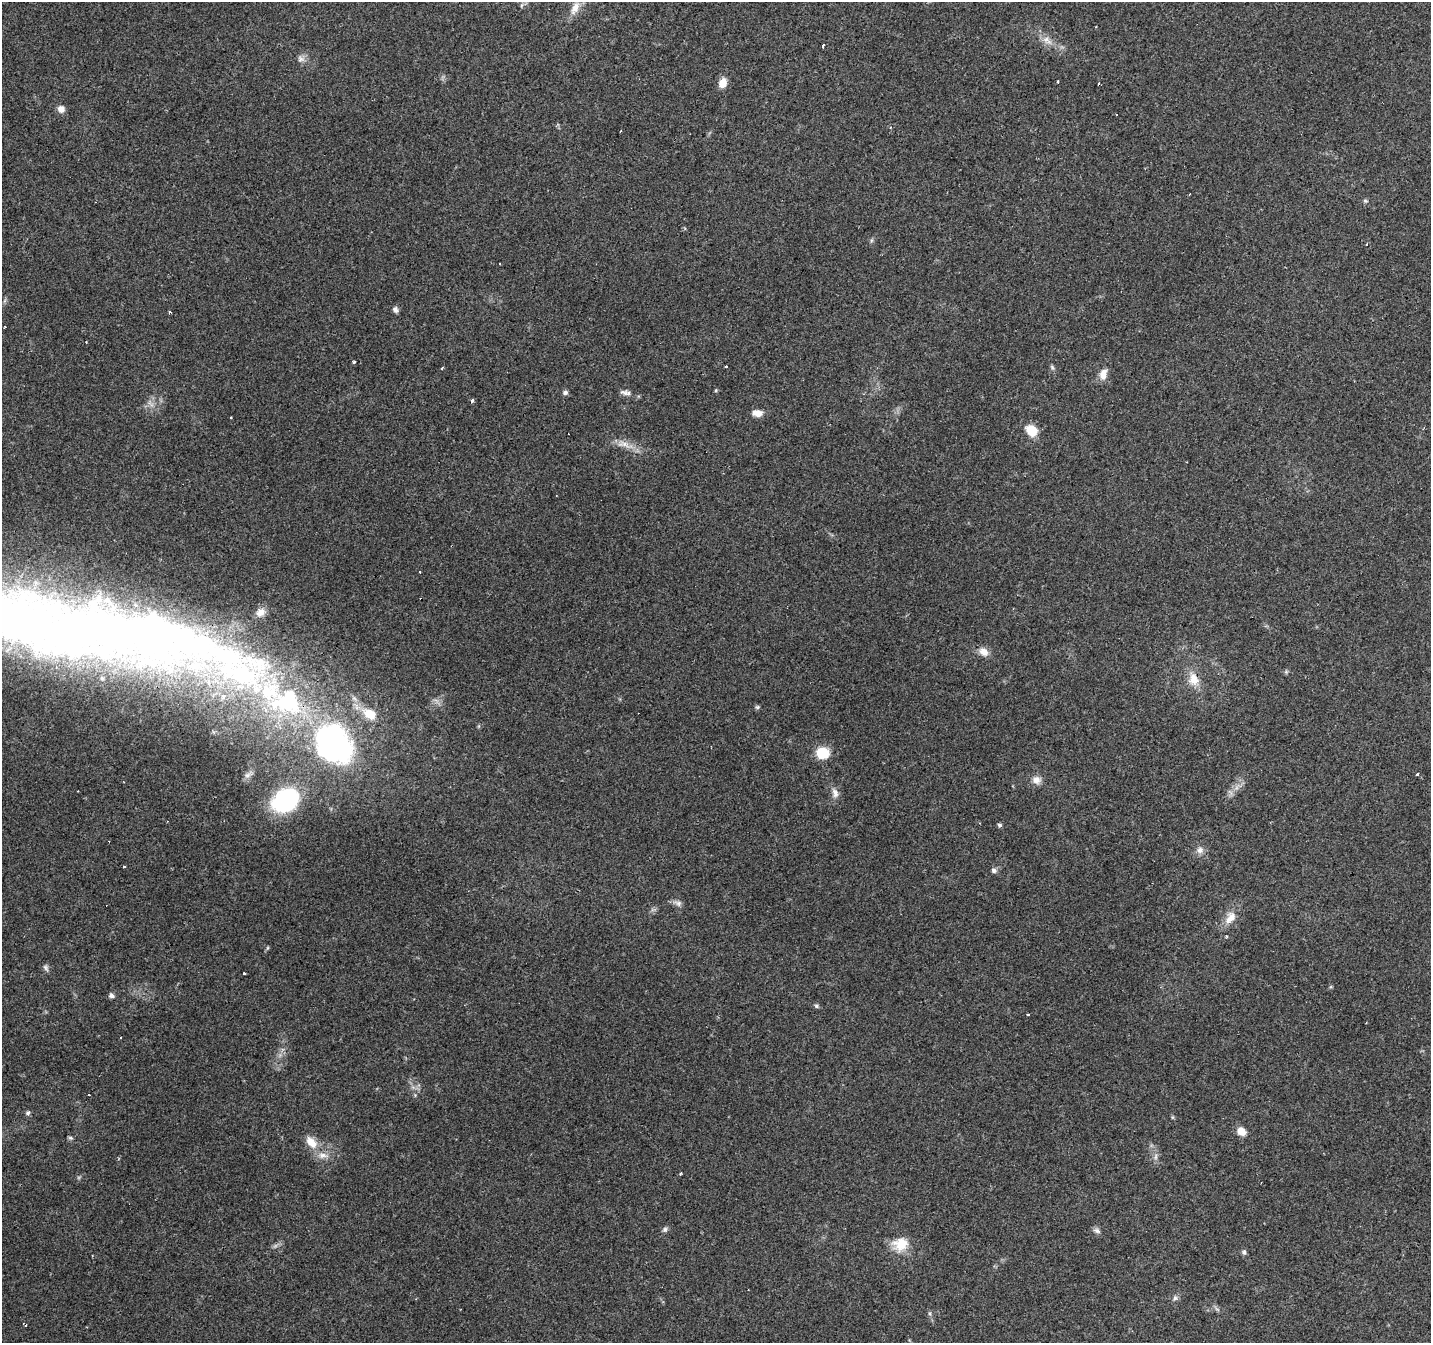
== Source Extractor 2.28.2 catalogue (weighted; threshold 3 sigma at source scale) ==
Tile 10 of 4 x 4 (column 2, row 3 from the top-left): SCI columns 1430-2858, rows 1539-2879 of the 5721 x 5825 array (HDU 1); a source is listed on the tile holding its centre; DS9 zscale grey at full resolution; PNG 1433 x 1345 px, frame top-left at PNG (2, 2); no overlay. Shown black and unused: <1% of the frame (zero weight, under 2 of 3 exposures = <1% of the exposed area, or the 3 px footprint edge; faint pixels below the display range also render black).
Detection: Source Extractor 2.28.2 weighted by HDU 2 'WHT'; one run over the whole footprint, this tile lists its part. Background 0.132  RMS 0.008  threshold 0.0361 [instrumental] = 3 sigma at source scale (4.5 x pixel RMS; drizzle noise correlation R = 1.50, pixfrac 1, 0.0396/0.0396 arcsec/px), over >= 5 px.
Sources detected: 79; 2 inside a brighter object's white glare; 8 cosmic-ray / hot-pixel residue — not listed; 4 inside a brighter listed object's ellipse — not listed separately; the other 65 listed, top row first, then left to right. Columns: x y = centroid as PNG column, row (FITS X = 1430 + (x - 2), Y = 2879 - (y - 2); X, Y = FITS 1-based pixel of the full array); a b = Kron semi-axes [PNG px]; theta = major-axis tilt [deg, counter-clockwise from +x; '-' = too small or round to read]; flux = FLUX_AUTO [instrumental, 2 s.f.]
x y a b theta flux
575 8 21 10 65 9
1047 40 19 8 -39 7.5
823 46 4 3 - 3.1
300 59 10 6 -76 2.8
1057 82 3 3 - 2.3
723 83 10 8 71 9.2
61 109 8 8 - 4.9
890 127 4 3 - 0.83
1365 201 7 5 -21 1.4
872 240 6 4 71 1.2
395 310 7 6 - 2.7
169 312 3 3 - 3.3
86 342 3 2 - 0.81
354 362 3 3 - 2.5
1052 367 8 5 -63 1.6
442 368 3 3 - 1.5
1103 374 14 9 75 7.7
716 390 4 4 - 0.95
565 392 7 6 - 2
625 392 15 7 -12 3.9
472 400 3 3 - 4
150 404 12 4 -45 3.1
757 413 11 7 -6 7.7
230 418 3 3 - 5.3
1031 430 13 10 -42 16
623 444 22 10 -15 9.6
420 572 3 2 - 0.68
15 618 197 67 -21 720
984 652 13 9 -36 6.9
1286 672 5 5 - 1.2
243 675 97 71 -18 310
1194 679 18 13 -74 13
757 707 6 5 - 1.4
370 714 19 13 -24 16
332 744 52 42 -40 210
822 753 12 10 -15 23
1417 774 3 3 - 2.1
247 775 9 7 34 3
1037 780 11 10 - 5.8
835 793 14 8 -73 5
285 800 23 17 31 90
999 825 5 5 - 1.5
1200 850 10 9 - 4.4
994 870 7 7 - 2.4
678 903 12 6 -17 3.3
1230 918 19 12 53 10
1226 936 4 3 - 0.69
267 948 6 4 71 0.97
46 968 10 6 -58 2.3
244 973 3 3 - 11
111 995 7 6 - 2.5
816 1006 6 5 - 1.5
1028 1015 3 2 - 1.2
28 1113 6 5 - 1.7
1241 1131 10 8 -40 8.3
70 1138 6 5 - 1.3
311 1142 19 11 -48 11
1156 1157 10 4 89 2.6
680 1174 4 3 - 0.84
665 1229 7 6 - 2
1097 1231 10 6 -25 2.7
900 1244 21 18 18 17
1244 1252 8 5 -82 2
1175 1298 8 7 - 2.4
26 1325 3 3 - 6.3
Overlapping masked pixels (flux is a lower limit): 2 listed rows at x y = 15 618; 332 744
Isophote crosses this tile's border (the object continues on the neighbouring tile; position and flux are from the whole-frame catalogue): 1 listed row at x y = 15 618